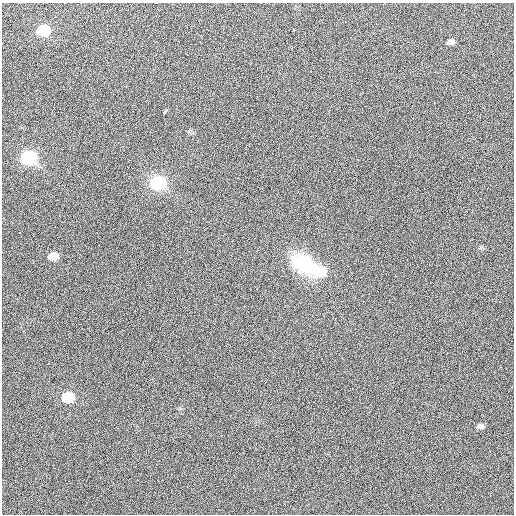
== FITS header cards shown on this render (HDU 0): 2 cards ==
NAXIS1  =                  512 / Axis length
NAXIS2  =                  512 / Axis length

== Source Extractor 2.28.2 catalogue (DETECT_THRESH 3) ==
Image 512 x 512 px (HDU 0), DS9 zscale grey, 1 PNG px = 1 image px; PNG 516 x 516 px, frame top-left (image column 1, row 512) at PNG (2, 3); no overlay
Background 418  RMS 1.9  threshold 5.55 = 3 sigma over >= 5 px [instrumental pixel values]
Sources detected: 12; all 12 listed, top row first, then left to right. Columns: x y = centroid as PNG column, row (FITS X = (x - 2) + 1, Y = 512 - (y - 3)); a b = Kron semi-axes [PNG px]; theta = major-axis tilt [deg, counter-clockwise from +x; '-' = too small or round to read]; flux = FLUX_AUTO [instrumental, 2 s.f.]
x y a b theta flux
43 30 9 7 8 9200
294 30 3 2 - 170
451 42 10 7 -1 490
165 112 5 3 - 360
29 158 9 7 7 21000
158 183 9 7 5 23000
19 232 2 2 - 70
53 256 8 6 8 1700
303 263 35 22 -32 6200
320 271 15 10 2 4100
68 397 9 7 4 7200
480 426 7 5 -13 350